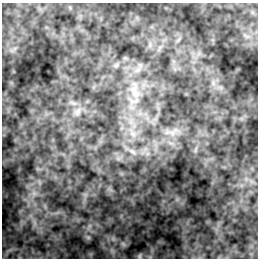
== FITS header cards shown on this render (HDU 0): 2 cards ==
NAXIS1  =                  256 / length of data axis 1
NAXIS2  =                  256 / length of data axis 2

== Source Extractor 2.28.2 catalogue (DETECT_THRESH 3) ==
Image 256 x 256 px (HDU 0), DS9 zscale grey, 1 PNG px = 1 image px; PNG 260 x 260 px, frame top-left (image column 1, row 256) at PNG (2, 3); no overlay
Background 3.55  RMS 7.5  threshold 22.6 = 3 sigma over >= 5 px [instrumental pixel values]
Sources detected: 5; all 5 listed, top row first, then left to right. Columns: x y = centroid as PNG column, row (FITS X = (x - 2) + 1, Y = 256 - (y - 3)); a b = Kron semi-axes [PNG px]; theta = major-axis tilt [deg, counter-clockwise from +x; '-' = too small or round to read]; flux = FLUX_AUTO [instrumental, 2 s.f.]
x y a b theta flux
135 92 24 12 -71 11000
78 111 12 8 58 3100
133 134 8 4 -71 1700
132 152 11 5 -41 2000
139 256 7 5 48 980